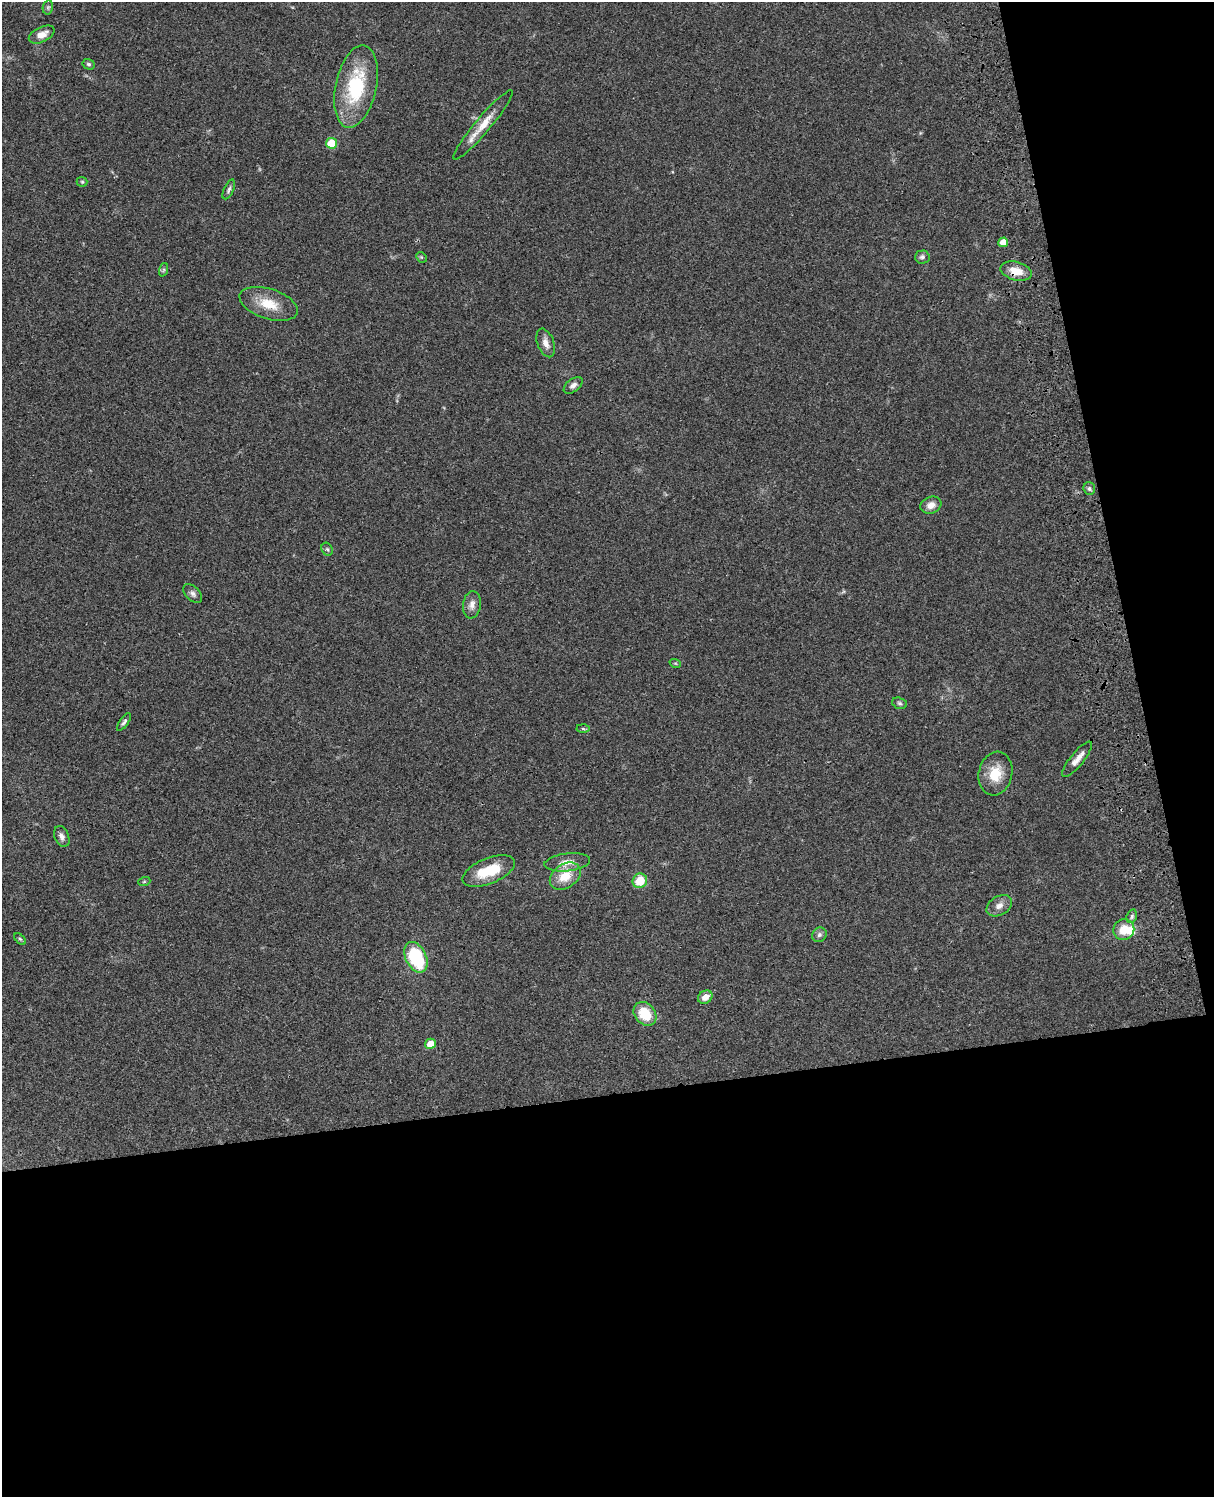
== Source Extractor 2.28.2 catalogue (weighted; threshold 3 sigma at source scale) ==
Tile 12 of 4 x 3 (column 4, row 3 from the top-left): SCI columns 3756-4967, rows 278-1772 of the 5086 x 4928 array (HDU 1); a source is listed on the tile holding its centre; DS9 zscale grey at full resolution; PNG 1216 x 1499 px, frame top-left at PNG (2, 2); each listed source drawn as its Kron ellipse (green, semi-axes under 4 px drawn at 4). Shown black and unused: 33% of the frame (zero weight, under 3 of 4 exposures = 6% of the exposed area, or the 3 px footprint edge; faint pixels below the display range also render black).
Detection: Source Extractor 2.28.2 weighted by HDU 2 'WHT'; one run over the whole footprint, this tile lists its part. Background 0.075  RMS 0.0057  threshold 0.0257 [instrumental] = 3 sigma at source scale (4.5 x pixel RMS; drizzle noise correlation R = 1.50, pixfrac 1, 0.05/0.05 arcsec/px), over >= 5 px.
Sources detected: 44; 2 inside a brighter object's white glare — neither listed nor drawn; the other 42 listed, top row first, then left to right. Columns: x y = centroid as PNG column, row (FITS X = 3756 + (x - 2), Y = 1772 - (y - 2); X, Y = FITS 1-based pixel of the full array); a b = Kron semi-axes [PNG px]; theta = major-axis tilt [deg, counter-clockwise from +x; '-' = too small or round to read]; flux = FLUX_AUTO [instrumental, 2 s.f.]
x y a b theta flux
48 7 7 5 78 0.96
42 35 14 7 27 5.8
89 64 6 5 - 1
356 86 42 20 78 40
483 125 45 7 50 10
331 143 5 5 - 17
82 182 5 5 - 0.73
229 189 10 5 65 1.4
1003 242 5 5 - 5.9
421 257 6 4 -44 0.81
922 257 7 6 - 1.6
163 270 7 4 71 0.95
1016 271 16 9 -14 7.5
269 304 30 15 -18 14
546 343 15 8 -70 4.2
573 385 11 6 38 2.4
1089 489 6 5 - 1.4
931 505 11 8 19 4.2
327 549 7 5 -61 0.97
193 594 11 6 -45 2
472 605 14 9 83 3.5
675 663 6 3 -18 0.61
899 703 7 5 -17 1.2
124 722 10 4 54 1.5
583 729 6 4 -2 0.92
1077 759 22 6 51 4.8
995 774 22 16 77 13
62 837 11 7 -67 2.5
567 862 23 9 7 6.4
489 871 28 12 22 20
565 876 17 11 35 12
640 881 7 7 - 13
144 882 6 4 19 0.71
999 906 13 9 31 3.8
1132 916 7 5 72 1.1
1124 930 11 10 - 9.2
819 935 8 6 46 1.7
20 939 7 4 -44 0.86
416 957 16 10 -64 37
705 997 8 6 34 4.6
645 1014 13 10 -50 15
430 1044 5 5 - 7.6
Overlapping masked pixels (flux is a lower limit): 1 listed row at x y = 1016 271